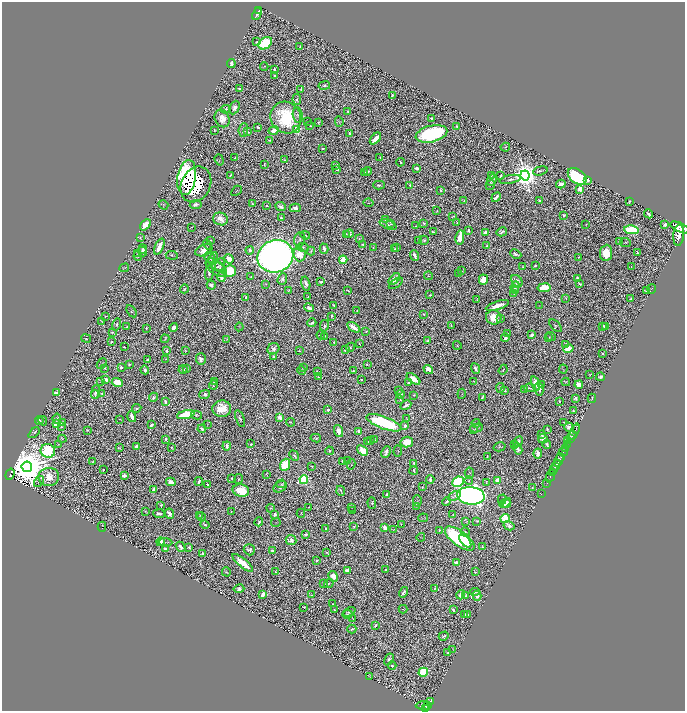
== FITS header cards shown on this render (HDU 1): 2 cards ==
NAXIS1  =                 1365
NAXIS2  =                 1418

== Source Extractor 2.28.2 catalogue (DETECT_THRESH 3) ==
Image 1365 x 1418 px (HDU 1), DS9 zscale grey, zoomed out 1/2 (1 PNG px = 2 x 2 image px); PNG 687 x 713 px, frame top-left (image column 1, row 1418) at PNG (2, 2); each listed source drawn as its Kron ellipse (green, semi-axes under 4 px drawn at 4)
Background 0.462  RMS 0.0094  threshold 0.0283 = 3 sigma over >= 5 px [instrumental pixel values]
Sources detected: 1227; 168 cannot appear on this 1/2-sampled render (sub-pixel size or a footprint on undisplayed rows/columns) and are neither listed nor drawn; of the other 1059, the 500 brightest by FLUX_AUTO listed and drawn (559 fainter detections omitted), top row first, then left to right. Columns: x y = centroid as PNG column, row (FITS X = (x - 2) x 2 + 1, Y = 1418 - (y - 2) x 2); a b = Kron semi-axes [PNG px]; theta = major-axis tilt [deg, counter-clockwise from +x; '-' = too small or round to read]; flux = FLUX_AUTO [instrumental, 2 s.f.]
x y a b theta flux
259 11 3 3 - 2.9
257 14 7 3 65 6.4
257 42 4 3 - 2.8
265 43 7 5 35 130
300 47 3 1 - 1.4
231 63 4 2 - 9.1
264 66 4 3 - 1.3
274 70 3 2 - 8.1
275 76 3 2 - 1.7
324 86 6 3 9 5.1
240 88 3 2 - 2.5
301 89 3 2 - 2.6
392 95 3 2 - 3.1
297 100 5 4 - 3
234 108 7 5 65 9.8
226 109 5 3 - 4.1
348 112 3 2 - 2.9
298 115 7 5 -81 4.7
222 118 9 7 -67 23
286 118 16 15 - 140
431 118 2 2 - 2.7
307 121 3 2 - 1.2
318 122 3 3 - 1.9
339 122 5 3 - 1.8
310 126 2 2 - 1.8
457 126 3 2 - 3.3
258 127 3 2 - 5.6
214 130 2 2 - 1.4
243 130 7 4 84 7.9
274 130 5 3 - 16
297 130 4 3 - 140
247 132 3 3 - 2.3
350 133 3 3 - 4.1
431 134 16 8 14 290
375 138 7 3 48 24
269 140 2 2 - 1.5
505 147 4 2 - 1.5
323 148 3 2 - 2.1
380 157 3 3 - 1.4
235 158 2 2 - 1.2
219 160 6 2 -72 1.6
284 160 2 2 - 1.3
400 162 4 2 - 3.3
264 164 3 2 - 1.9
336 165 3 3 - 3.4
416 168 3 2 - 13
337 169 2 2 - 12
368 171 4 3 - 2.4
540 171 7 3 15 3.3
364 173 3 2 - 5.8
230 175 3 1 - 1.3
525 175 5 4 - 3400
491 176 3 2 - 2.5
501 176 4 2 - 4.1
577 176 10 7 -39 310
187 177 17 9 81 460
510 179 11 3 12 5.5
492 180 6 4 67 5.3
588 180 3 2 - 5.7
196 184 18 14 62 850
561 184 4 4 - 10
379 185 6 3 0 3.3
410 185 3 2 - 1.7
490 185 5 3 - 2.2
580 189 3 2 - 46
441 190 4 2 - 2.4
236 191 6 2 45 1.2
496 197 5 3 - 5.9
464 200 3 3 - 1.7
539 201 2 2 - 4
629 202 3 2 - 2.2
368 203 5 2 - 1.4
253 204 4 3 - 2.5
163 205 5 4 - 2.1
196 205 6 4 6 7.9
266 206 2 2 - 2.2
280 206 5 3 - 6.9
295 208 6 4 0 9.5
437 211 2 2 - 1.4
649 214 4 3 - 3.8
564 215 3 2 - 2.3
453 217 3 3 - 1.3
281 218 3 2 - 3.1
220 219 7 6 - 15
386 219 3 2 - 4.4
424 223 3 2 - 2.7
457 223 4 3 - 2.1
391 224 3 3 - 1.4
146 225 6 4 46 21
388 225 9 4 -22 3.3
586 225 3 2 - 1.4
665 225 3 3 - 7.4
416 226 3 2 - 1.5
191 227 2 1 - 1.3
680 227 10 4 -25 2600
468 230 4 2 - 4.3
631 230 7 4 -9 200
433 232 4 2 - 3.1
486 232 3 2 - 26
502 232 5 3 - 6.1
346 234 3 3 - 1.6
349 234 4 4 - 6.6
305 235 5 3 - 3
679 235 10 5 84 4900
140 237 4 3 - 1.9
460 237 7 4 81 37
300 239 7 5 75 5.9
359 239 3 3 - 1.7
424 240 5 4 - 3.7
210 241 3 3 - 2.5
419 241 4 2 - 6.6
619 242 3 2 - 1.7
625 243 5 3 - 1.9
208 244 5 3 - 1.8
363 244 4 2 - 2.5
159 246 8 3 65 29
487 246 3 1 - 1.8
303 247 6 4 -10 2.1
373 248 3 2 - 1.7
397 248 3 3 - 2.1
143 249 4 3 - 3.3
324 249 5 3 - 7.5
395 249 3 2 - 1.6
204 250 9 5 21 19
250 250 4 3 - 7.2
142 251 5 3 - 3
311 251 4 3 - 2.2
638 252 4 2 - 2.9
606 253 8 6 84 48
138 254 2 2 - 1.3
300 254 7 6 - 31
516 254 6 3 -24 5.9
172 255 6 4 -5 2.8
138 256 5 3 - 2.7
275 256 18 16 19 1700
415 256 5 2 - 12
210 257 5 5 - 7
579 257 3 2 - 1.4
213 258 6 4 66 6.9
229 259 5 3 - 22
343 260 4 3 - 50
220 264 7 4 66 3.4
535 265 4 2 - 2.5
218 267 7 4 -31 2.9
523 267 3 3 - 1.9
631 267 3 2 - 1.3
124 268 5 3 - 1.8
216 268 12 7 -38 7.2
230 271 6 5 - 120
462 271 3 3 - 1.3
209 273 7 3 86 7.2
458 273 2 2 - 1.2
428 276 4 2 - 1.6
221 277 5 4 - 15
251 277 2 2 - 1.7
577 278 3 2 - 3.1
282 279 6 4 70 4.9
394 279 7 4 46 19
483 280 5 4 - 26
517 281 6 5 - 15
321 282 4 2 - 4.7
396 283 8 3 35 2.5
266 284 2 2 - 1.2
306 284 7 4 -75 10
580 284 4 2 - 2.8
211 285 4 4 - 5.1
515 287 5 4 - 9
544 288 6 4 8 59
184 289 4 4 - 2.4
652 289 4 2 - 1.4
347 290 4 2 - 1.6
646 290 3 2 - 3.5
288 291 3 2 - 1.5
515 291 4 2 - 7.7
514 294 4 4 - 2.1
430 295 2 2 - 2.5
308 296 3 2 - 1.3
246 297 2 2 - 4.1
566 298 3 3 - 1.3
477 299 2 2 - 1.4
630 299 3 2 - 2.9
334 305 3 3 - 3.4
539 305 4 2 - 1.2
497 306 12 3 18 24
309 308 5 3 - 11
357 310 2 1 - 1.3
132 311 6 4 -57 2
423 314 2 2 - 1.7
106 316 2 2 - 1.7
331 316 3 2 - 3
494 317 8 7 - 35
501 319 4 4 - 2.6
102 321 4 1 - 1.4
312 323 4 3 - 4.6
117 324 6 3 76 3.7
324 326 6 3 80 3.3
451 326 3 2 - 1.5
555 326 8 3 -43 1.8
603 326 2 2 - 3.1
605 326 3 2 - 2.9
127 327 3 3 - 2.5
174 327 4 4 - 7.7
239 327 4 2 - 1.3
354 327 7 3 -35 23
146 328 3 2 - 2.2
366 331 2 2 - 1.9
112 332 3 3 - 2
507 333 3 2 - 1.2
321 335 4 2 - 1.9
532 335 4 3 - 8.8
325 336 3 2 - 2.3
551 336 5 3 - 1.9
86 338 5 3 - 1.5
505 338 4 3 - 6.9
549 338 4 3 - 1.9
165 339 4 2 - 2.2
227 339 3 2 - 1.2
428 341 3 2 - 3.8
112 342 2 2 - 2.6
334 342 3 2 - 3.1
359 344 2 1 - 1.3
457 345 4 3 - 1.3
566 345 4 3 - 13
124 347 2 2 - 1.4
350 347 5 4 - 2.6
273 349 6 5 - 8.5
568 349 5 3 - 35
346 350 3 2 - 9.7
167 351 3 2 - 3.8
185 351 3 2 - 1.2
299 351 3 2 - 1.6
602 353 2 2 - 2
274 356 2 2 - 2.5
148 359 3 2 - 2.6
166 359 3 2 - 1.3
201 359 6 5 - 11
102 364 6 2 52 1.2
129 364 3 2 - 2.4
367 364 3 2 - 1.6
121 367 2 2 - 4.9
303 367 3 2 - 2.8
105 368 3 3 - 1.7
186 368 4 2 - 2.6
475 368 6 2 -68 8.5
183 369 4 3 - 5.7
428 369 5 4 - 16
563 369 4 3 - 1.4
145 370 4 3 - 9.2
503 370 5 2 - 1.4
302 371 4 3 - 3.2
317 371 3 2 - 1.6
353 371 3 2 - 1.8
590 375 3 2 - 1.2
318 377 3 2 - 2
600 377 4 3 - 5.9
106 379 3 2 - 11
361 379 2 2 - 1.7
413 379 8 3 -37 29
214 381 3 3 - 2.1
474 381 3 2 - 1.3
101 382 4 2 - 1.5
117 382 6 4 -19 32
566 382 4 2 - 1.7
409 383 3 3 - 3.7
535 383 7 4 -72 20
213 385 4 3 - 1.6
541 385 4 3 - 4.5
579 385 4 4 - 23
500 388 5 4 - 5.7
529 388 6 2 -5 3.2
525 389 4 2 - 1.8
539 389 6 3 -79 6.8
399 391 3 2 - 2.4
505 391 3 3 - 3.7
96 392 7 3 81 4.8
56 393 3 3 - 13
102 393 2 2 - 2.2
95 394 4 3 - 2.3
205 394 5 3 - 7.6
400 394 4 3 - 4.6
462 394 5 2 - 1.2
414 395 3 2 - 1.6
154 397 5 4 - 4
482 397 4 2 - 3.4
576 398 2 2 - 8.8
592 398 4 2 - 2.8
400 400 3 2 - 1.4
559 401 3 2 - 1.4
165 402 3 2 - 6.3
406 405 6 2 29 5.1
137 408 5 3 - 4
222 409 9 8 - 40
328 410 2 2 - 13
573 411 2 2 - 2.7
186 415 9 3 13 120
196 415 5 4 - 3.3
132 416 5 3 - 11
280 417 3 3 - 20
57 419 5 3 - 2.4
120 419 4 2 - 1.5
240 419 9 3 -70 3.7
406 419 3 2 - 1.5
39 421 4 3 - 1.8
43 421 5 3 - 2.8
62 422 3 2 - 4.3
290 422 4 3 - 1.9
564 422 4 2 - 1.6
384 423 18 6 -21 200
476 423 4 1 - 1.7
56 424 4 4 - 50
207 424 4 2 - 1.2
151 425 3 2 - 6.4
405 426 3 2 - 5.7
61 427 2 2 - 1.8
569 427 5 4 - 7.8
476 428 6 3 10 2
202 429 4 3 - 4.5
473 429 4 2 - 1.2
547 429 3 2 - 4.3
576 429 4 1 - 320
88 430 2 2 - 3
339 431 6 4 -72 20
359 431 4 3 - 5.7
574 432 9 2 62 630
34 433 6 3 44 3.2
542 435 3 2 - 2.1
572 435 4 2 - 620
316 438 5 3 - 3.1
62 439 4 3 - 2
166 439 3 2 - 3.3
543 439 5 4 - 11
571 439 2 1 - 230
371 440 3 2 - 1.3
374 440 2 2 - 2.2
518 441 5 2 - 6.8
568 441 2 2 - 170
368 442 2 2 - 1.6
407 442 6 5 - 39
251 444 3 2 - 2.3
515 444 2 2 - 1.5
547 444 4 2 - 3.7
567 444 3 2 - 260
58 445 4 3 - 1.6
136 446 4 3 - 11
227 446 4 3 - 5.3
171 447 2 2 - 1.2
499 447 6 3 15 3.2
120 448 3 3 - 1.3
565 448 4 1 - 290
518 449 6 4 -64 6.7
363 450 6 4 -38 36
48 451 7 6 - 590
329 451 4 4 - 3.2
398 451 5 2 - 1.8
386 452 6 3 64 8.7
563 452 4 4 - 350
538 453 5 3 - 13
294 456 5 2 - 2.9
487 456 4 2 - 1.6
560 457 4 1 - 400
559 460 7 3 66 1000
343 461 3 2 - 2.8
348 461 4 2 - 2.3
92 462 3 3 - 1.8
414 463 4 3 - 2.9
351 464 5 3 - 1.8
557 464 2 2 - 310
285 465 6 5 - 72
312 466 4 3 - 1.9
27 467 5 5 - 13000
555 467 3 1 - 510
103 470 3 2 - 1.5
414 470 4 2 - 2.6
554 470 3 2 - 310
552 472 2 2 - 200
469 473 5 4 - 2.5
10 474 6 2 70 400
266 474 4 2 - 1.5
124 475 3 3 - 11
550 476 7 2 65 220
49 477 10 9 - 32
232 478 3 3 - 1.9
238 479 5 3 - 2.1
304 479 4 3 - 290
430 480 4 3 - 4.9
39 481 6 3 54 2.3
469 481 4 3 - 2.8
497 481 4 3 - 22
171 482 5 3 - 20
199 482 4 2 - 6.6
458 482 6 5 - 310
486 483 4 2 - 1.5
281 484 5 2 - 2
547 484 2 1 - 20
207 485 3 2 - 4.4
280 487 7 5 31 10
422 487 4 3 - 1.3
532 487 2 2 - 1.6
154 489 4 3 - 8.5
241 490 8 6 -13 53
341 491 5 2 - 3.2
387 494 4 2 - 7.7
541 494 2 1 - 16
455 496 7 3 29 3.7
471 496 14 8 -6 1900
502 499 5 3 - 1.4
417 501 5 3 - 1.6
447 502 4 3 - 5.6
372 503 6 3 -87 2.4
505 503 6 3 23 14
507 503 5 4 - 15
161 505 3 2 - 1.5
416 506 3 2 - 1.4
309 507 2 2 - 1.5
351 507 3 2 - 1.4
271 508 4 2 - 1.2
352 510 3 2 - 1.6
145 511 3 2 - 1.6
231 512 2 2 - 1.6
301 513 4 3 - 1.3
159 514 6 2 -4 8.6
169 514 5 4 - 15
200 515 3 2 - 2.1
275 515 3 2 - 3.2
453 515 2 2 - 1.7
201 517 4 2 - 2.4
423 518 5 3 - 1.7
505 519 4 4 - 98
477 521 2 2 - 1.8
259 522 4 2 - 3.4
466 522 4 2 - 1.2
276 523 5 2 - 1.2
205 524 4 2 - 3.2
401 524 3 2 - 1.3
509 526 6 4 -30 7.1
102 527 5 1 - 1.3
354 527 3 2 - 2.5
385 528 4 3 - 26
326 529 2 2 - 2.4
394 530 3 2 - 1.2
439 530 3 3 - 2.1
465 532 4 3 - 2.5
306 534 3 2 - 6.9
421 537 4 3 - 1.5
460 539 17 7 -37 260
291 540 5 5 - 6.2
465 541 8 3 -50 44
161 542 4 4 - 8.5
166 542 7 2 -2 2.1
181 547 5 3 - 6.7
189 547 3 2 - 2
482 547 3 2 - 1.3
165 549 3 3 - 7.5
249 550 6 5 - 5.4
272 551 3 2 - 4.2
326 552 2 2 - 1.3
202 554 3 2 - 4.7
316 560 3 2 - 4.9
456 562 4 3 - 8.5
243 563 13 4 -40 34
347 570 4 3 - 5
386 570 3 2 - 1.3
226 572 5 3 - 2.1
276 572 3 2 - 1.5
475 572 4 2 - 1.3
333 576 6 4 -62 22
323 583 2 2 - 2
329 583 5 2 - 2.8
239 589 5 4 - 5.2
435 589 3 2 - 1.7
403 592 5 3 - 6.1
475 592 5 2 - 3.5
263 594 3 3 - 15
311 595 3 2 - 1.6
461 595 5 3 - 18
465 596 3 2 - 1.6
477 596 5 3 - 8.5
332 604 2 2 - 1.4
304 607 3 2 - 2.2
403 609 4 2 - 1.4
335 610 3 2 - 1.9
453 610 3 2 - 3.2
349 612 7 3 22 3.1
347 614 5 3 - 2.8
464 614 2 2 - 2.1
468 615 3 1 - 1.2
353 619 3 2 - 1.4
376 625 3 2 - 3.3
352 629 4 2 - 3.2
444 636 5 3 - 4.3
453 649 4 1 - 1.3
448 653 4 3 - 3.7
389 659 6 4 61 6
392 666 4 2 - 2.6
423 672 5 4 - 130
369 676 3 2 - 1.3
430 702 4 2 - 160
423 705 7 3 2 520
427 705 3 2 - 190
426 708 3 2 - 400
At the frame edge (FLAGS 8, measured only in part): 1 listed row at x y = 680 227
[559 fainter detections neither listed nor drawn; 168 sub-pixel or undisplayed-footprint detections neither listed nor drawn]